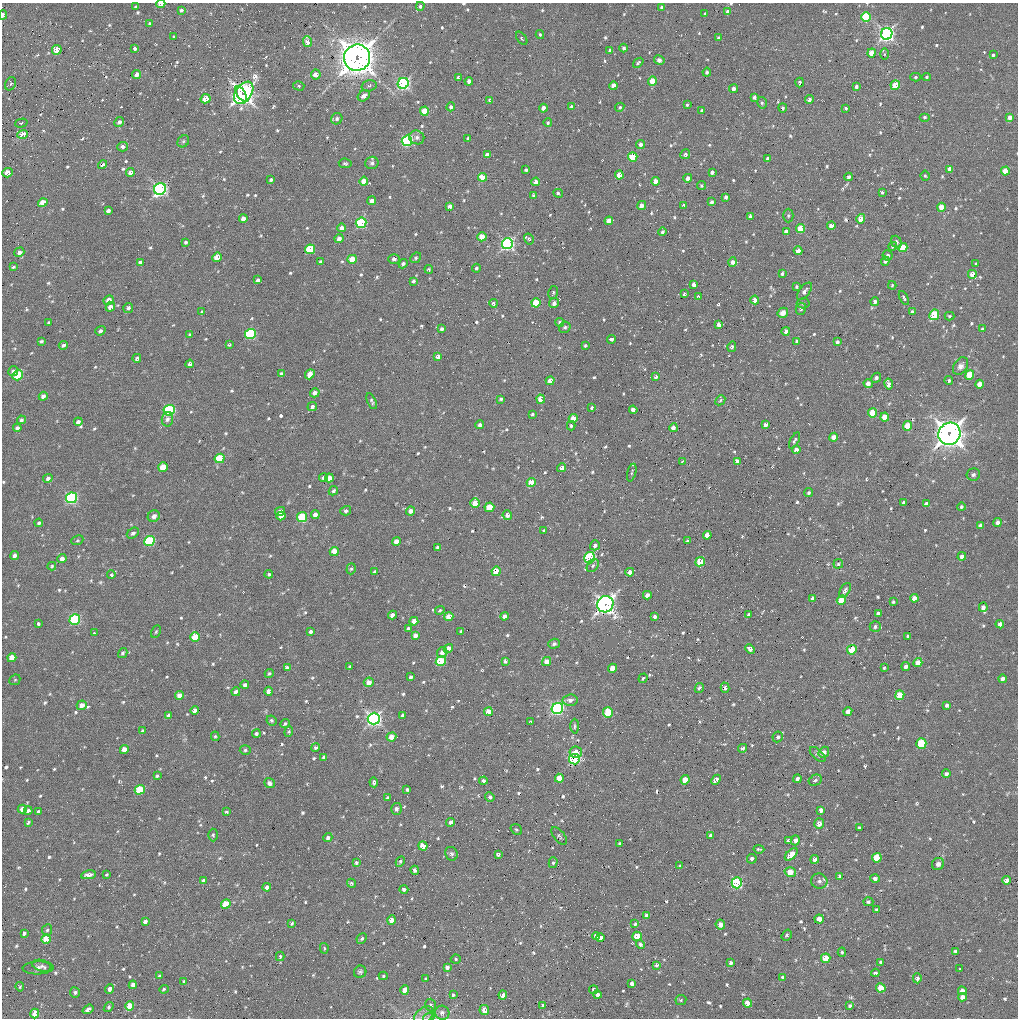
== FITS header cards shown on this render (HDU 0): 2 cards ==
NAXIS1  =                 1016 / length of data axis 1
NAXIS2  =                 1016 / length of data axis 2

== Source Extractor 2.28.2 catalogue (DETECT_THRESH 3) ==
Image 1016 x 1016 px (HDU 0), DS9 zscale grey, 1 PNG px = 1 image px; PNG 1020 x 1020 px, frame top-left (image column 1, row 1016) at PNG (2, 3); each listed source drawn as its Kron ellipse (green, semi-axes under 4 px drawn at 4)
Background 24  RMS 3.9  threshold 11.8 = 3 sigma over >= 5 px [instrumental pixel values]
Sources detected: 762; of the 762, the 500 brightest by FLUX_AUTO listed and drawn (262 fainter detections omitted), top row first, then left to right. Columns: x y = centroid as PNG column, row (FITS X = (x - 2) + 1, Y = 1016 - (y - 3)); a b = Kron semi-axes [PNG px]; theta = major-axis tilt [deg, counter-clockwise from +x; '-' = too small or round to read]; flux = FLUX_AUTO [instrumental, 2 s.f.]
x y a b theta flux
161 4 4 3 - 2500
420 6 4 4 - 620
136 7 4 3 - 670
661 7 4 3 - 460
181 10 4 4 - 660
728 12 4 4 - 2200
705 14 3 3 - 520
3 15 5 3 - 1100
866 17 5 4 - 16000
150 24 4 4 - 540
887 34 6 5 - 92000
540 35 4 3 - 370
174 37 3 3 - 450
522 38 7 4 -55 430
719 38 3 3 - 450
308 42 5 4 - 2700
624 48 4 4 - 570
135 49 4 3 - 900
57 50 5 4 - 4400
610 51 4 3 - 680
871 53 4 4 - 3800
884 54 5 4 - 380
993 55 4 3 - 450
357 58 13 13 - 500000
659 60 5 4 - 830
638 63 6 3 40 420
707 72 4 3 - 470
137 74 4 4 - 1800
316 74 5 5 - 2100
915 77 5 4 - 420
926 77 4 4 - 370
458 78 4 4 - 660
469 81 4 3 - 1000
652 81 4 4 - 6500
800 82 5 3 - 490
403 83 5 5 - 58000
11 84 7 5 64 460
895 85 5 4 - 6800
299 86 6 4 -16 460
369 86 7 5 16 660
614 86 4 4 - 3800
856 87 4 4 - 880
734 89 5 4 - 1300
244 93 12 8 54 100000
241 94 8 3 -58 94000
364 96 6 5 - 1500
754 97 4 3 - 820
206 99 5 4 - 5400
809 99 4 4 - 1100
489 100 4 3 - 620
762 103 6 4 -76 460
687 105 4 3 - 390
571 106 4 3 - 510
451 107 4 4 - 740
620 107 5 4 - 450
543 108 4 4 - 2600
783 108 4 3 - 640
846 108 3 3 - 570
424 111 4 4 - 7400
702 111 3 3 - 600
925 117 5 4 - 390
1010 117 4 4 - 1800
337 119 6 5 - 670
119 122 5 4 - 890
21 123 6 4 16 410
548 123 4 4 - 430
23 134 5 4 - 5500
417 137 7 6 - 900
468 138 4 3 - 620
183 141 6 5 - 520
407 141 5 5 - 36000
641 144 4 4 - 1200
122 147 5 4 - 1300
685 154 5 5 - 680
487 155 4 4 - 2000
633 157 5 4 - 13000
768 158 4 3 - 800
345 163 6 5 - 440
372 163 7 6 - 820
102 165 5 4 - 920
950 169 4 4 - 1800
526 170 3 3 - 520
1005 171 4 4 - 6200
130 172 4 4 - 1200
712 172 4 3 - 860
7 173 5 4 - 3200
619 175 4 4 - 4800
925 176 5 4 - 390
482 177 4 4 - 5000
849 177 4 3 - 650
688 178 4 4 - 1400
271 180 4 3 - 540
364 181 4 4 - 3500
655 181 4 4 - 2800
536 182 4 4 - 2600
701 186 4 4 - 390
160 189 6 5 - 74000
882 192 4 4 - 480
558 193 5 4 - 600
534 196 4 4 - 700
726 197 4 3 - 770
372 201 4 4 - 1300
712 202 4 3 - 810
43 203 5 4 - 4000
641 205 5 4 - 1200
684 205 3 3 - 580
450 206 4 4 - 1600
941 207 4 4 - 4300
108 211 4 3 - 920
750 216 4 3 - 600
788 216 7 5 90 480
243 218 4 4 - 1500
861 219 5 4 - 3900
609 221 4 4 - 3200
361 223 5 5 - 24000
831 226 4 4 - 3200
342 228 4 4 - 1800
801 228 4 4 - 8200
662 232 4 3 - 480
786 232 4 4 - 1700
482 237 4 4 - 6100
339 238 4 4 - 1400
529 239 6 4 -57 470
186 242 4 3 - 530
896 242 6 5 - 640
507 244 5 5 - 63000
893 246 4 4 - 410
903 248 5 4 - 7600
310 249 5 4 - 12000
798 251 4 4 - 2300
19 252 5 4 - 1200
888 255 5 5 - 740
217 257 5 4 - 3200
416 258 6 4 42 460
352 259 4 4 - 5400
394 259 6 5 - 670
885 261 4 4 - 730
321 262 4 3 - 930
733 262 5 4 - 1100
140 263 4 4 - 1000
403 264 5 4 - 750
976 264 3 3 - 400
13 267 4 3 - 490
476 268 4 4 - 630
429 269 4 4 - 490
782 274 4 3 - 640
972 274 4 4 - 2500
258 280 4 4 - 850
413 281 3 3 - 660
694 284 4 4 - 1400
892 285 4 3 - 380
797 287 3 3 - 400
804 291 10 5 53 920
553 293 7 4 78 420
684 294 4 3 - 610
699 297 4 3 - 730
904 298 7 3 -63 450
109 300 5 4 - 1800
755 300 4 4 - 2700
875 302 4 4 - 1300
493 303 4 4 - 540
536 303 4 4 - 9300
554 303 5 5 - 970
803 303 6 5 - 570
110 307 5 4 - 2000
128 308 5 5 - 750
801 309 6 5 - 700
202 312 4 3 - 440
912 312 4 3 - 880
783 313 5 5 - 1800
934 315 5 4 - 13000
949 316 5 4 - 400
49 322 3 3 - 400
559 322 4 4 - 540
719 325 4 4 - 2900
565 327 6 5 - 550
442 329 4 3 - 650
982 329 4 3 - 480
100 331 5 4 - 790
786 331 4 3 - 1200
250 334 5 5 - 28000
190 335 4 3 - 610
611 339 4 3 - 2400
41 341 3 3 - 440
797 341 4 3 - 520
837 342 4 3 - 800
63 345 4 4 - 730
229 345 4 3 - 370
585 345 3 3 - 2000
732 347 5 4 - 630
438 356 4 3 - 1200
137 358 4 4 - 660
190 364 4 4 - 1100
961 366 9 6 57 1500
13 371 5 5 - 660
282 374 4 4 - 970
310 374 5 4 - 2000
18 375 5 4 - 8900
970 375 5 4 - 8800
656 377 4 3 - 780
876 378 5 4 - 770
949 380 4 4 - 540
550 381 4 4 - 2300
868 383 5 4 - 1900
889 384 5 4 - 2400
980 384 4 4 - 3500
315 393 5 4 - 1300
43 396 4 4 - 1200
501 399 3 3 - 450
540 399 4 4 - 2600
720 400 5 4 - 370
372 401 8 3 -66 480
312 406 5 4 - 980
592 408 4 3 - 750
169 410 6 5 - 31000
633 410 4 4 - 1200
873 413 5 4 - 8300
532 414 4 4 - 520
885 417 4 4 - 3800
573 418 4 4 - 4300
167 419 7 5 81 870
21 420 4 4 - 590
78 422 4 4 - 1100
766 424 4 3 - 1400
480 425 4 4 - 910
571 426 5 4 - 470
907 426 5 4 - 7400
17 428 4 4 - 880
673 428 4 4 - 1200
949 434 11 11 - 260000
834 437 4 4 - 2300
794 440 9 3 62 470
796 449 4 4 - 1200
220 458 5 4 - 11000
737 461 4 4 - 760
682 462 4 3 - 460
163 467 5 4 - 5600
562 468 4 4 - 1500
632 473 9 3 75 420
973 475 7 6 - 720
48 478 5 4 - 920
324 478 4 3 - 860
329 478 4 4 - 2600
531 482 5 4 - 5100
333 491 5 4 - 580
809 493 5 4 - 570
72 498 6 5 - 42000
903 502 4 3 - 530
475 503 5 4 - 4300
926 504 4 3 - 1000
489 507 5 4 - 6100
961 507 4 4 - 530
280 511 5 4 - 1600
346 511 5 4 - 690
410 511 5 4 - 1500
315 514 4 4 - 1300
507 515 5 4 - 930
154 516 6 5 - 1200
281 516 4 4 - 1700
302 517 5 5 - 14000
39 523 4 3 - 630
997 523 5 4 - 1300
980 525 4 4 - 1000
544 530 4 3 - 370
133 533 6 5 - 700
707 535 4 4 - 2800
77 540 6 4 22 410
149 541 5 5 - 21000
396 541 4 4 - 2500
688 541 3 3 - 670
595 545 5 5 - 1100
438 547 3 3 - 570
334 551 4 4 - 4700
15 555 4 4 - 1100
962 556 4 4 - 1300
590 558 6 5 - 26000
62 559 5 4 - 1300
700 562 5 4 - 6700
838 564 5 4 - 410
52 566 4 3 - 390
593 566 7 5 51 560
351 569 5 4 - 400
496 571 5 4 - 4200
375 572 4 3 - 780
630 572 4 4 - 1600
269 574 4 3 - 480
111 575 4 4 - 370
845 590 8 4 56 710
647 595 4 4 - 1500
812 598 4 3 - 750
914 598 4 4 - 1900
841 600 5 4 - 6300
893 602 3 3 - 400
605 604 8 8 - 140000
983 607 4 4 - 1300
440 610 5 4 - 440
878 613 4 3 - 850
749 614 4 3 - 520
392 615 4 4 - 1400
504 616 4 4 - 1100
449 617 4 4 - 3800
655 617 4 3 - 970
75 620 5 5 - 28000
414 621 4 4 - 2400
38 624 4 3 - 1400
1000 624 4 4 - 1500
875 627 5 5 - 630
408 629 4 3 - 920
311 631 4 3 - 890
461 631 4 3 - 430
156 632 7 4 63 370
94 633 3 3 - 810
415 635 4 4 - 1400
908 636 4 3 - 540
195 637 5 5 - 6900
554 644 6 5 - 620
448 648 5 4 - 3000
750 649 5 4 - 1200
852 650 5 4 - 8100
442 652 5 5 - 1500
123 653 5 4 - 500
12 658 5 4 - 3400
441 661 5 4 - 13000
505 661 4 3 - 690
547 661 5 4 - 2900
918 663 4 4 - 3300
906 666 4 4 - 1100
350 667 4 3 - 590
287 668 4 4 - 1300
612 668 4 4 - 3300
884 668 4 3 - 390
269 673 5 4 - 470
411 677 3 3 - 510
643 678 5 4 - 380
1002 679 4 4 - 1300
15 680 6 5 - 370
369 682 5 4 - 1900
245 685 4 3 - 660
699 688 5 4 - 770
725 688 5 4 - 760
269 691 4 4 - 1500
236 692 4 3 - 1400
180 695 4 4 - 2300
900 695 5 4 - 6800
570 700 7 5 5 1200
82 705 5 4 - 2300
947 705 4 3 - 640
557 708 6 5 - 55000
194 710 4 4 - 1300
848 711 4 4 - 1900
488 712 4 4 - 3500
608 712 5 5 - 8400
168 715 4 3 - 740
403 715 4 3 - 850
374 719 6 6 - 87000
271 720 5 4 - 520
531 722 4 3 - 650
285 724 5 4 - 450
575 726 7 3 89 440
143 731 4 3 - 480
289 732 5 4 - 390
256 733 4 4 - 630
215 736 5 4 - 440
391 737 5 4 - 2500
778 737 5 5 - 770
921 743 5 5 - 18000
316 747 4 4 - 580
742 748 4 4 - 800
124 749 4 4 - 3100
245 750 5 5 - 490
576 752 6 5 - 2700
824 752 6 4 52 1400
818 754 10 5 -43 560
324 757 4 4 - 880
574 759 5 5 - 41000
946 774 4 4 - 780
157 776 3 3 - 480
559 778 4 4 - 3500
797 779 4 4 - 850
685 780 4 4 - 4400
716 780 5 4 - 1700
815 780 7 5 28 660
483 781 4 4 - 1000
374 782 5 4 - 590
270 783 5 5 - 990
407 789 3 3 - 500
140 790 5 4 - 11000
490 797 5 4 - 730
387 798 4 3 - 530
22 809 4 4 - 2000
396 809 6 5 - 770
821 810 4 4 - 1200
28 811 4 4 - 1200
38 811 3 3 - 420
227 812 4 3 - 590
28 822 4 3 - 500
451 822 4 4 - 1100
819 824 5 5 - 2000
859 827 3 3 - 400
516 830 6 5 - 430
213 835 6 4 -89 430
711 835 4 4 - 820
559 836 10 5 -51 580
328 838 4 4 - 860
795 840 5 4 - 1100
788 841 4 3 - 670
619 844 4 3 - 460
423 846 5 4 - 3900
759 849 5 2 - 380
451 854 7 6 - 720
498 854 4 4 - 750
791 854 8 4 42 4600
877 858 5 4 - 8500
752 859 5 4 - 900
815 859 4 4 - 1600
400 861 5 4 - 440
356 863 4 3 - 600
553 863 5 4 - 450
938 864 6 6 - 1200
680 866 4 3 - 390
415 870 4 4 - 940
790 872 6 4 -15 3900
107 874 3 3 - 1700
89 875 7 4 9 1400
840 876 4 4 - 750
875 878 4 4 - 930
1006 880 4 4 - 1500
203 881 4 3 - 870
819 881 8 7 - 980
351 883 5 4 - 410
737 883 5 5 - 28000
267 887 4 4 - 1000
404 889 4 4 - 870
868 902 5 4 - 500
226 904 5 4 - 7900
876 910 4 3 - 500
647 916 4 4 - 1500
819 919 4 4 - 2800
392 920 4 4 - 2500
145 922 4 3 - 1100
292 923 4 3 - 510
635 924 4 3 - 1300
720 925 5 4 - 1400
47 930 5 5 - 550
24 933 4 3 - 530
787 935 6 4 54 490
596 936 4 4 - 1800
637 936 5 4 - 6400
362 938 6 4 47 610
600 938 4 4 - 1400
46 939 5 4 - 7700
640 944 5 3 - 610
324 948 5 4 - 430
955 951 3 3 - 410
842 952 4 4 - 390
280 956 5 3 - 450
826 958 5 4 - 5200
456 959 5 4 - 400
881 962 4 3 - 380
731 963 4 3 - 780
657 965 4 4 - 600
42 966 10 5 -14 810
447 967 4 4 - 1100
38 968 15 6 2 1400
960 969 3 3 - 460
360 972 6 6 - 540
875 973 4 3 - 670
159 976 4 3 - 540
383 976 4 4 - 380
783 978 4 4 - 1400
917 978 5 4 - 700
426 979 3 3 - 400
184 982 4 4 - 510
632 984 4 4 - 1000
133 985 4 4 - 1800
20 987 5 4 - 370
881 988 4 4 - 5300
109 989 5 4 - 1200
164 989 5 3 - 420
405 990 4 4 - 3400
593 990 4 3 - 860
962 991 4 4 - 1500
75 992 5 5 - 630
453 995 4 4 - 540
503 995 4 4 - 2900
597 995 4 4 - 1200
962 997 4 4 - 1600
681 1000 5 5 - 410
748 1003 4 4 - 4300
431 1005 6 5 - 760
543 1005 4 3 - 620
130 1006 5 4 - 5400
850 1006 4 3 - 790
109 1007 5 4 - 470
88 1009 6 4 35 1000
484 1010 5 4 - 2700
442 1013 7 7 - 1300
35 1014 5 4 - 4500
424 1015 11 7 43 1300
429 1017 6 4 18 380
At the frame edge (FLAGS 8, measured only in part): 4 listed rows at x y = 161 4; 3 15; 866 17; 429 1017
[262 fainter detections neither listed nor drawn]

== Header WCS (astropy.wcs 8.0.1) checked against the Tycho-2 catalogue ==
Header WCS as astropy/WCSLIB reads it (applying the file's SIP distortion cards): RA---SIN-SIP/DEC--SIN-SIP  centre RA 00:02:34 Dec +14:18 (0.64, +14.29 deg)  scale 2.76 arcsec/px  FOV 46.7' x 46.4'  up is +156 deg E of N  parity normal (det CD < 0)
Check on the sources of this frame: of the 60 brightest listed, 24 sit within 4.1 arcsec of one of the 41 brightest Tycho-2 stars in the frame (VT <= 13.14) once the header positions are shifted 0.56 arcsec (0.42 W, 0.37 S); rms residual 1.45 arcsec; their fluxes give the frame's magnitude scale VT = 22.56 - 2.5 log10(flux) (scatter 0.39 mag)
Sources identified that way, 23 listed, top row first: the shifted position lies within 4.1 arcsec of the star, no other Tycho-2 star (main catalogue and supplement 1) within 8.2 arcsec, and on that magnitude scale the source's flux lands within +1.5 / -3 mag of the star's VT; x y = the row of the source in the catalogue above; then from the Tycho-2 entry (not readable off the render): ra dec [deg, ICRS J2000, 3 dp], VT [Tycho-2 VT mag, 2 dp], TYC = Tycho-2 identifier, HIP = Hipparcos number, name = IAU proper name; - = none
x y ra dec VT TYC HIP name
866 17 1.056 +14.063 11.98 600-344-1 - -
887 34 1.066 +14.082 8.89 600-782-1 335 -
357 58 0.678 +13.931 8.32 600-845-1 - -
403 83 0.703 +13.963 11.05 600-898-1 - -
244 93 0.584 +13.919 10.06 600-1229-1 - -
23 134 0.412 +13.879 12.45 600-1353-1 - -
407 141 0.687 +14.004 12.17 600-695-1 - -
633 157 0.844 +14.087 12.53 600-356-1 - -
361 223 0.628 +14.047 12.43 600-280-1 - -
801 228 0.943 +14.190 12.54 600-546-1 - -
507 244 0.727 +14.108 11.90 600-358-1 - -
18 375 0.332 +14.044 13.07 600-1340-1 - -
169 410 0.430 +14.117 11.68 600-1227-1 - -
949 434 0.984 +14.379 7.11 600-248-1 308 -
72 498 0.331 +14.147 11.65 600-18-1 - -
302 517 0.491 +14.233 11.98 600-675-1 - -
149 541 0.373 +14.202 11.28 600-1293-1 - -
590 558 0.685 +14.352 11.05 600-218-1 - -
75 620 0.294 +14.233 11.21 600-838-1 - -
557 708 0.613 +14.446 11.41 600-803-1 - -
374 719 0.477 +14.396 9.93 600-892-1 - -
574 759 0.608 +14.487 10.88 600-623-1 - -
737 883 0.685 +14.624 11.76 600-515-1 - -